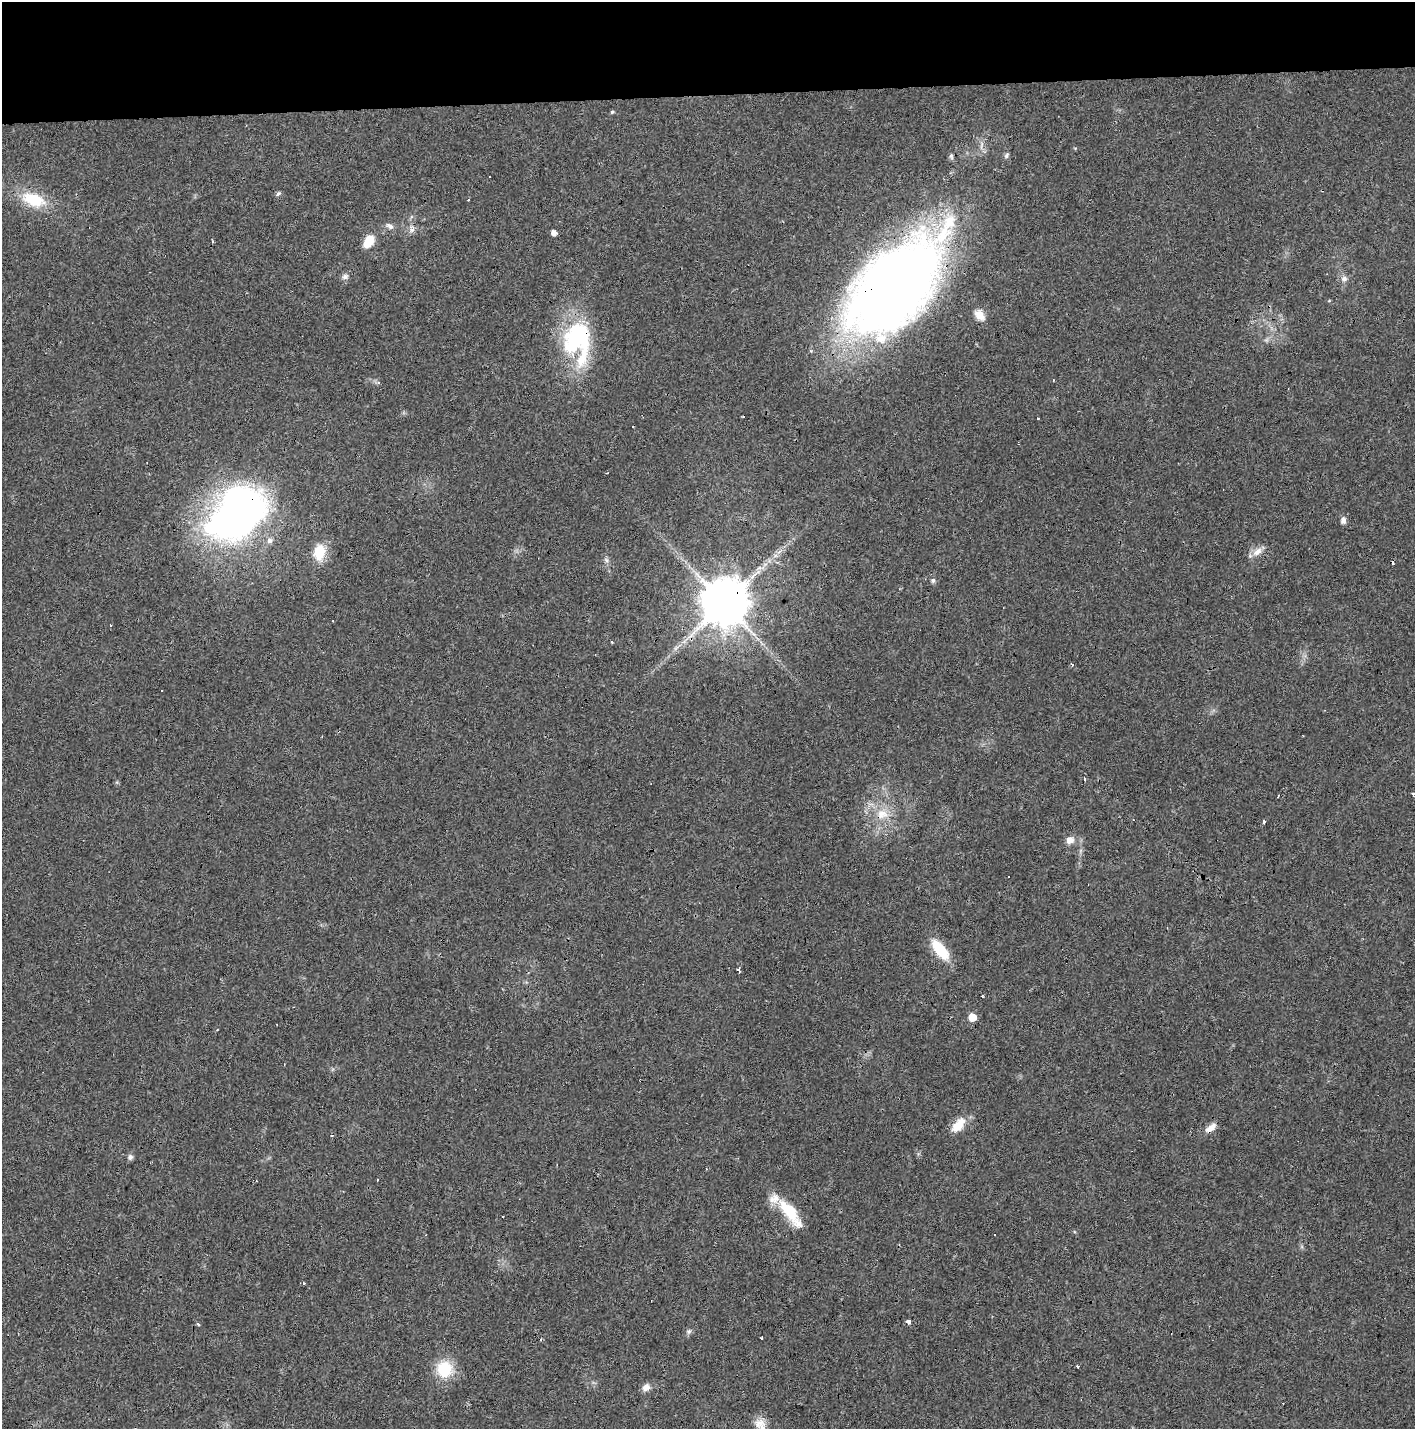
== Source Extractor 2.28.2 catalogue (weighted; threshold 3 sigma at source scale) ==
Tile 2 of 3 x 3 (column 2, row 1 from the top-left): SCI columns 1415-2827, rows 2966-4392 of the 4247 x 4503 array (HDU 1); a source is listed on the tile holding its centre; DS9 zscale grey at full resolution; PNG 1417 x 1431 px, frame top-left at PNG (2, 2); no overlay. Shown black and unused: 7% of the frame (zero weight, under 3 of 4 exposures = <1% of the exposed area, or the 3 px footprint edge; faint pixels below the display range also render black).
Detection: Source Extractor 2.28.2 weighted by HDU 2 'WHT'; one run over the whole footprint, this tile lists its part. Background 0.0206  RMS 0.0029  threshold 0.0133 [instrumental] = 3 sigma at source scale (4.5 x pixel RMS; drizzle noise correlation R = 1.50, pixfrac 1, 0.0396/0.0396 arcsec/px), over >= 5 px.
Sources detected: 69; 1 inside a brighter object's white glare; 13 cosmic-ray / hot-pixel residue — not listed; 3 inside a brighter listed object's ellipse — not listed separately; the other 52 listed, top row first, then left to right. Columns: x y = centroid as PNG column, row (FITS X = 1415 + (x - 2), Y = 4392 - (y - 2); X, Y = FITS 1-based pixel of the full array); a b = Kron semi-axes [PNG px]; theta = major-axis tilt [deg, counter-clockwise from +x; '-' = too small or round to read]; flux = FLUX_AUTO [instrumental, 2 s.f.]
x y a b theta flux
612 112 5 4 - 0.44
951 156 8 5 -80 0.68
1006 156 7 5 54 0.72
278 194 7 5 44 0.61
34 200 32 16 -21 11
390 226 12 7 -34 1.2
412 229 12 7 89 1.4
554 233 5 4 - 1.7
212 241 4 2 - 0.42
368 242 13 8 59 6.5
345 277 10 7 23 1
1344 278 9 8 - 1.3
895 285 105 55 48 340
979 315 17 10 -54 2.7
575 339 57 30 -70 33
1053 380 3 2 - 0.26
1037 418 3 3 - 0.81
236 516 48 32 42 190
1343 520 8 6 -83 1.2
270 540 8 8 - 1.3
319 552 21 14 82 6.3
1257 552 16 9 36 2.5
606 560 7 5 -47 0.67
758 572 5 3 - 0.53
933 580 6 5 - 0.76
724 603 13 12 - 1600
110 626 3 3 - 0.75
162 691 3 2 - 0.37
1085 779 4 2 - 0.31
1413 793 6 3 -11 0.48
882 814 17 14 -5 5.7
1264 822 3 3 - 1.4
1070 840 10 9 - 2.1
940 950 22 10 -51 11
738 970 4 4 - 1.6
982 996 4 2 - 0.43
972 1017 5 5 - 5.1
958 1125 21 11 50 4.9
1211 1128 15 7 44 2.3
130 1157 6 6 - 1
377 1180 3 2 - 0.48
789 1210 34 15 -52 10
995 1235 3 2 - 0.22
303 1283 3 3 - 2.1
908 1321 3 3 - 25
198 1324 3 3 - 3.8
689 1331 8 7 - 0.75
762 1338 3 2 - 0.34
1078 1367 3 3 - 0.55
444 1369 15 15 - 12
646 1387 11 8 43 1.8
759 1423 16 12 21 2.8
Overlapping masked pixels (flux is a lower limit): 5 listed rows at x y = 895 285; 575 339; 236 516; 724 603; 1211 1128
Isophote crosses this tile's border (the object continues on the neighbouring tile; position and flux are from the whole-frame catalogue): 1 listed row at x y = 1413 793